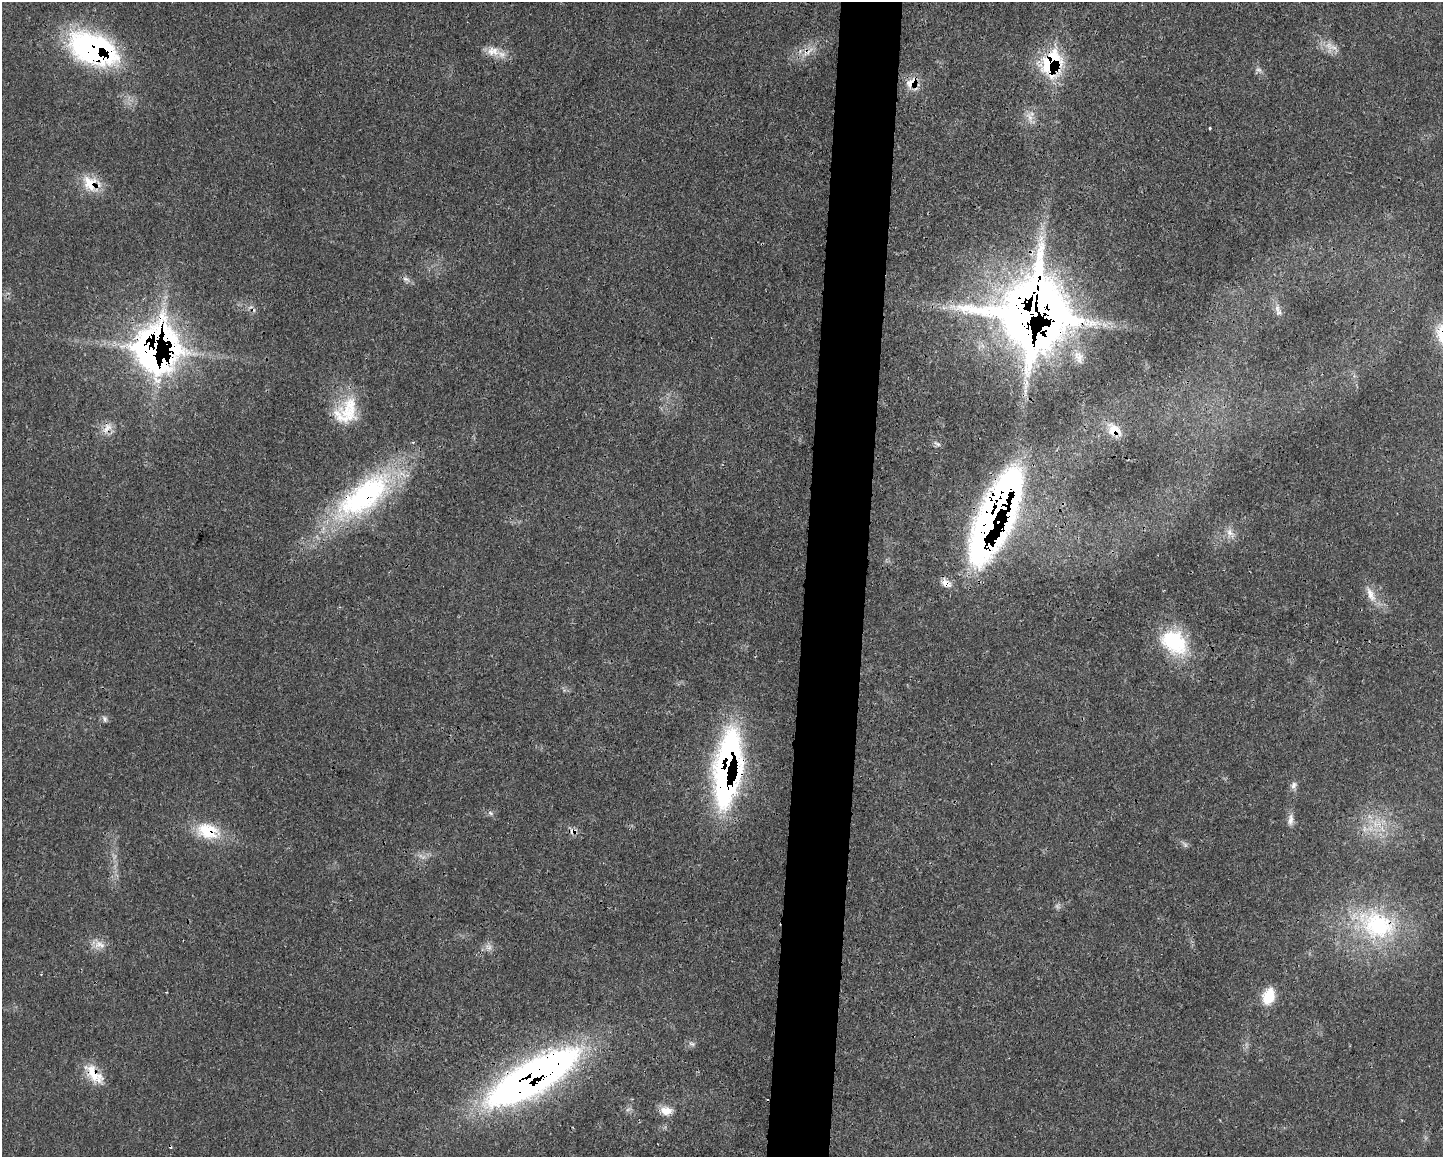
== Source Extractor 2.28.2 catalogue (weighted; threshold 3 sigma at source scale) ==
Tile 5 of 3 x 4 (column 2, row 2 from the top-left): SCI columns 1561-3001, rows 2327-3481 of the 4676 x 4644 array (HDU 1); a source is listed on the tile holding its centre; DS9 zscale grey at full resolution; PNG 1445 x 1159 px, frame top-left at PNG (2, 2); no overlay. Shown black and unused: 4% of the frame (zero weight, under 3 of 4 exposures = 1% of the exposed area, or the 3 px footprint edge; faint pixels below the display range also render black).
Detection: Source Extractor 2.28.2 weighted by HDU 2 'WHT'; one run over the whole footprint, this tile lists its part. Background 0.0211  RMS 0.0023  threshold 0.0104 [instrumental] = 3 sigma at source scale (4.5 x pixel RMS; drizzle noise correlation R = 1.50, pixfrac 1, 0.05/0.05 arcsec/px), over >= 5 px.
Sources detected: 51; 3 too faint to see at this stretch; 2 cosmic-ray / hot-pixel residue — not listed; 3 inside a brighter listed object's ellipse — not listed separately; the other 43 listed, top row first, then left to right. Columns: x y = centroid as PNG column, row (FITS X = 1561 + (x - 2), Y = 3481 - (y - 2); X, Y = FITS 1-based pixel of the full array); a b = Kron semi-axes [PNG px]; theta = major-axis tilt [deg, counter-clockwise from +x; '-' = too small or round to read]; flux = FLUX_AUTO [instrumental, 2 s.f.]
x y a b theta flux
1333 47 19 8 -10 2.3
93 49 52 30 -22 50
493 51 22 12 -1 3.3
808 52 22 8 36 3
1051 63 28 21 72 21
1259 70 9 6 -18 0.74
911 82 21 12 45 3.3
1029 117 14 7 -56 1.7
1210 128 4 2 - 0.24
90 183 23 18 -62 6
406 279 11 5 -18 0.91
1277 308 12 6 -81 1.3
1030 313 35 28 69 800
1091 323 30 12 -3 5.8
151 348 49 30 -81 97
1079 358 16 11 -85 2.3
346 411 37 26 53 11
107 428 19 10 54 2.4
1114 430 20 14 -39 4.7
937 444 11 5 -35 0.62
364 496 89 35 38 49
994 514 85 23 65 220
1230 533 15 8 -53 1.7
946 583 16 10 -35 2.1
1371 594 24 9 -66 3
1174 642 37 27 -38 17
104 719 9 5 -78 0.63
728 769 59 19 83 110
1293 785 11 7 58 1
491 813 8 5 -37 0.58
1291 820 17 7 86 1.5
1364 829 9 4 -82 0.82
208 831 30 21 -14 9.1
573 831 13 7 21 1.2
1185 845 9 4 -59 0.54
1377 925 58 40 -22 31
99 945 17 11 -9 2.3
489 948 9 7 74 1
1268 997 18 12 71 6.1
692 1044 10 5 -14 0.67
94 1074 33 14 -49 5.5
532 1077 92 27 30 150
666 1111 15 11 -3 2.6
Overlapping masked pixels (flux is a lower limit): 18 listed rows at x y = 93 49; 808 52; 1051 63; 911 82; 90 183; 1030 313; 151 348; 107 428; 1114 430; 364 496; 994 514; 946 583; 728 769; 208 831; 573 831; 1377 925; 94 1074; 532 1077
Isophote crosses this tile's border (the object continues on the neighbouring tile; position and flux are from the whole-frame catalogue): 1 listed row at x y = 532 1077